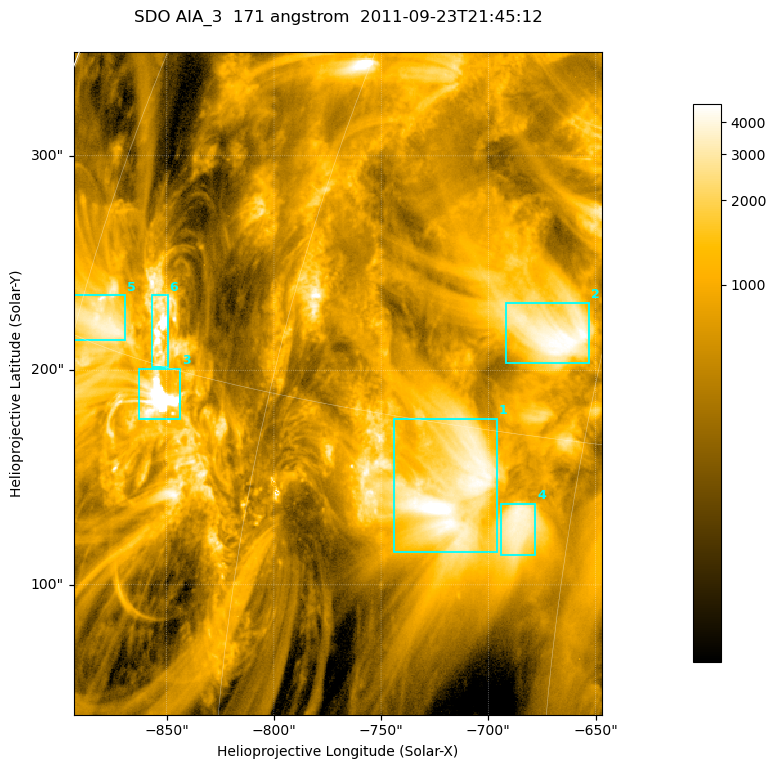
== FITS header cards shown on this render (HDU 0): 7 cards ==
TELESCOP= 'SDO     '           /
INSTRUME= 'AIA_3   '           /
WAVELNTH=                  171 /
WAVEUNIT= 'angstrom'           /
DATE-OBS= '2011-09-23T21:45:12.34' /
CTYPE1  = 'HPLN-TAN'           /
CTYPE2  = 'HPLT-TAN'           /

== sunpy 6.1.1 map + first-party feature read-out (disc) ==
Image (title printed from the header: SDO AIA_3  171 angstrom  2011-09-23T21:45:12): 411 x 515 px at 0.599 arcsec/px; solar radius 957 arcsec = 1596 px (partial field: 2.6% of the solar disc is inside the frame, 100% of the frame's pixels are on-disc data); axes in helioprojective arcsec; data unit not stated in the header (colour bar unlabelled)
Pointing: header CRPIX1/2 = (2051.64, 2049.57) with CRVAL1/2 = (0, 0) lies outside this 411 x 515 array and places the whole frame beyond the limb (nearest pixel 1.41 R_sun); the SolarSoft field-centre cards XCEN/YCEN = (-770.1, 193.9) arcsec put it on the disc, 1312 arcsec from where CRPIX/CRVAL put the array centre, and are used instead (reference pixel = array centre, CRVAL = XCEN/YCEN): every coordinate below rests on XCEN/YCEN
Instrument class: DISC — disc imager (sunpy class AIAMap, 171 A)
Bright regions (active regions / flare kernels): reference = the on-disc median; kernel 3 px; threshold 5 sigma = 2057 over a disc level ~652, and >= 1.15x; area >= 211 px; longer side >= 5 px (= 3 arcsec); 6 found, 6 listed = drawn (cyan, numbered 1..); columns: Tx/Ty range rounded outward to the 2 arcsec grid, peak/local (2 s.f.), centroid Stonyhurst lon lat
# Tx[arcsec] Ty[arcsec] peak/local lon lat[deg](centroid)
1 -744..-696 114..178 9.6 -50 +13
2 -692..-652 202..232 7.5 -47 +18
3 -864..-842 176..202 25 -67 +14
4 -694..-678 114..138 6.3 -47 +12
5 -894..-868 214..236 6.6 -73 +16
6 -858..-848 200..236 17 -68 +16